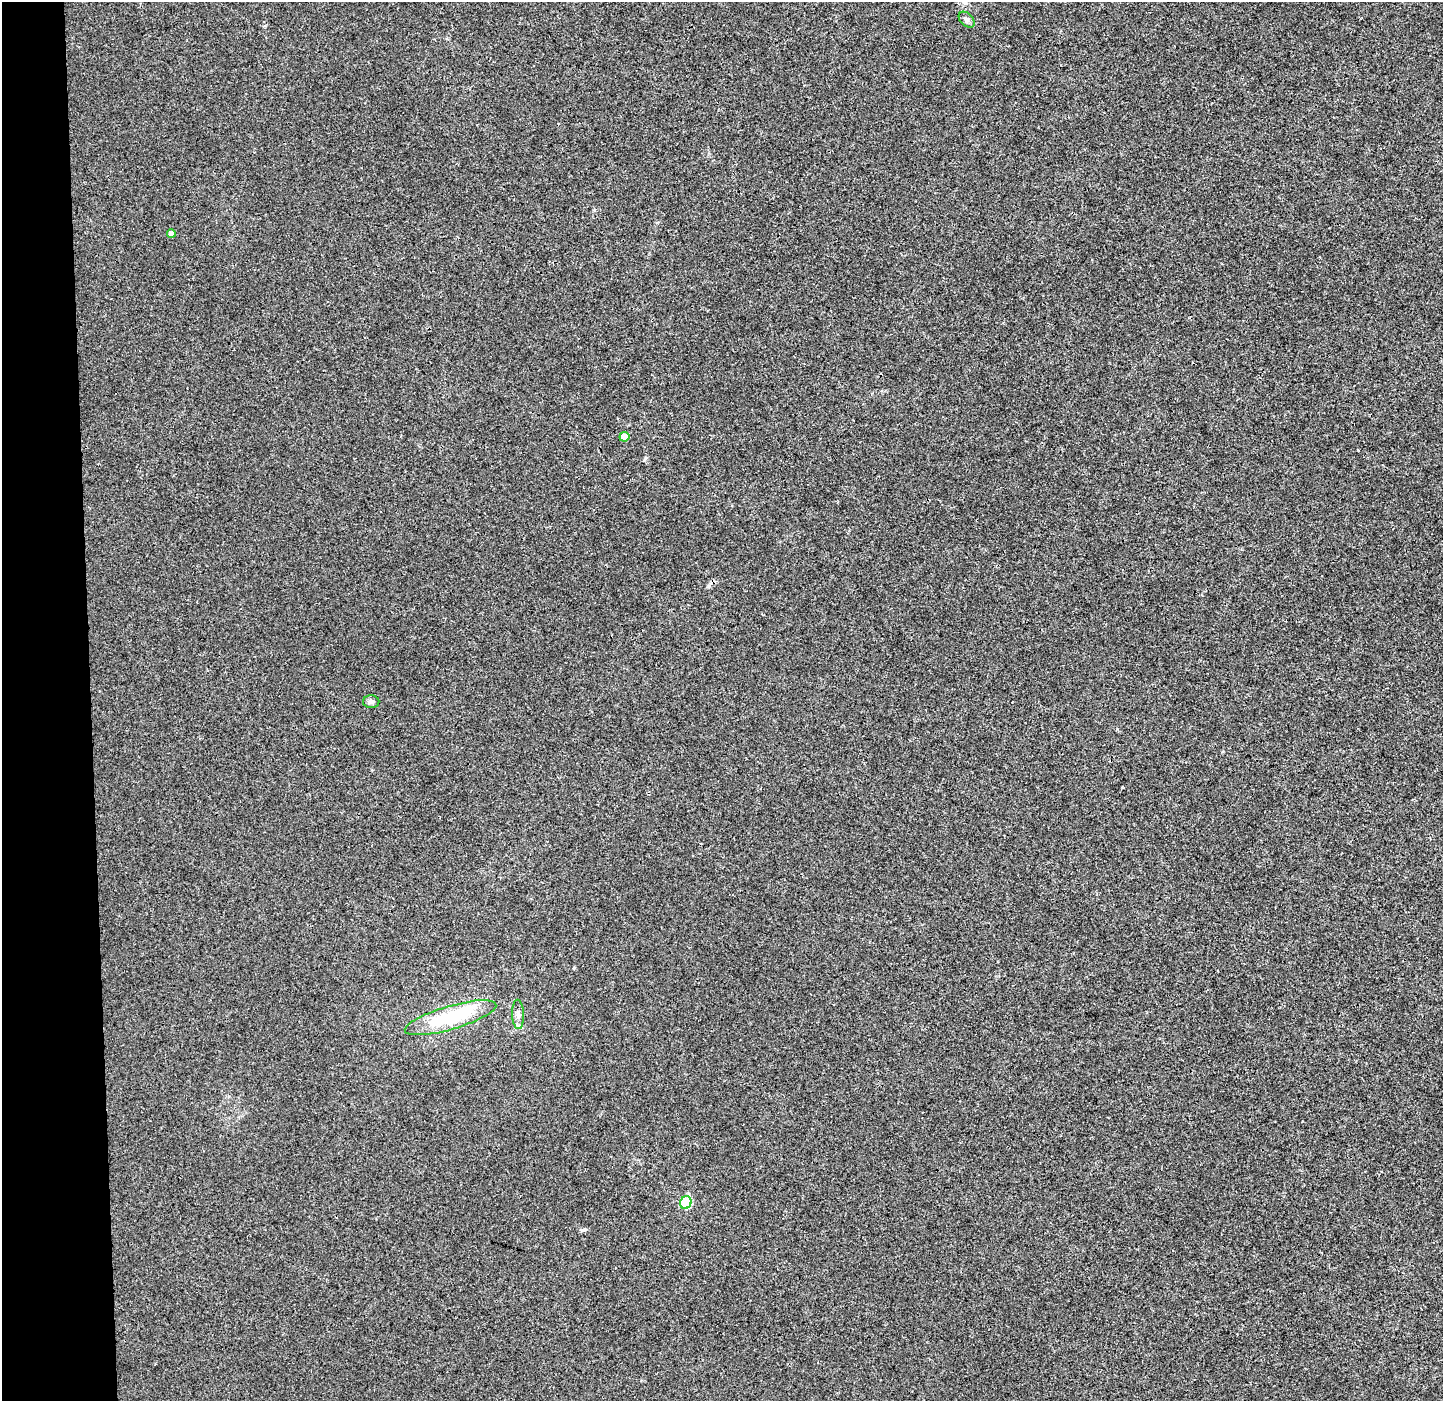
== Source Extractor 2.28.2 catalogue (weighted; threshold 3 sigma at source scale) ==
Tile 4 of 3 x 3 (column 1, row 2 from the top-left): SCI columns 72-1512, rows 1409-2807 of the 4465 x 4207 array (HDU 1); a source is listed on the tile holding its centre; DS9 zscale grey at full resolution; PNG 1445 x 1403 px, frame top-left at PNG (2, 2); each listed source drawn as its Kron ellipse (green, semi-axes under 4 px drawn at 4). Shown black and unused: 6% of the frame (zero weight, under 3 of 4 exposures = <1% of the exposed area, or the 3 px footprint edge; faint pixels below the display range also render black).
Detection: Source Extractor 2.28.2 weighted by HDU 2 'WHT'; one run over the whole footprint, this tile lists its part. Background 6.43e-04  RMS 0.0028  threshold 0.0126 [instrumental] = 3 sigma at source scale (4.5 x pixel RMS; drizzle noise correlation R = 1.50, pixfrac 1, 0.0396/0.0396 arcsec/px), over >= 5 px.
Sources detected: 8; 1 inside a brighter listed object's ellipse — not listed separately; the other 7 listed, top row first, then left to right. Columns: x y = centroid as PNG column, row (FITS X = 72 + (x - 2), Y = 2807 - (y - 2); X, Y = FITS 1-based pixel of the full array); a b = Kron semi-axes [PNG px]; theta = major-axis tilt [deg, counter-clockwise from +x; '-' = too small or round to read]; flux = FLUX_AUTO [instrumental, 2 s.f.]
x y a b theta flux
967 20 9 6 -45 0.8
171 233 4 4 - 1.6
624 437 5 5 - 5
371 702 8 6 -1 0.94
518 1014 15 6 -88 1.4
450 1018 47 11 16 19
686 1202 6 5 - 16